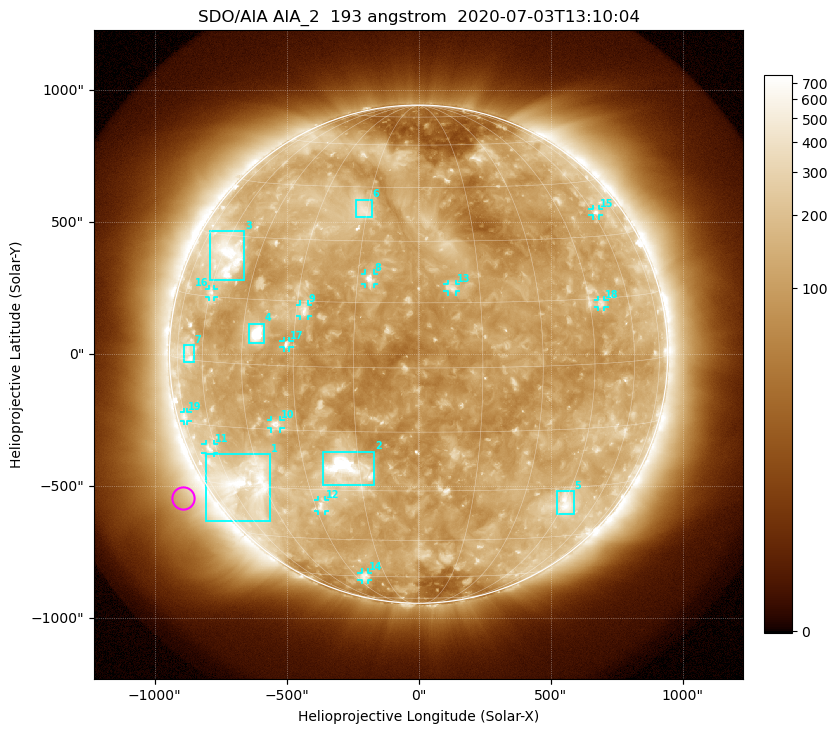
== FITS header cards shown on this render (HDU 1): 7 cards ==
TELESCOP= 'SDO/AIA'
INSTRUME= 'AIA_2'
WAVELNTH=                  193
WAVEUNIT= 'angstrom'
DATE-OBS= '2020-07-03T13:10:04.84'
CTYPE1  = 'HPLN-TAN'
CTYPE2  = 'HPLT-TAN'

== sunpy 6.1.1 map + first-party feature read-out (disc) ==
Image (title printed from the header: SDO/AIA AIA_2  193 angstrom  2020-07-03T13:10:04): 1024 x 1024 px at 2.4 arcsec/px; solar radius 944 arcsec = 393 px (full disc in frame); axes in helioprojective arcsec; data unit not stated in the header (colour bar unlabelled)
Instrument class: DISC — disc imager (sunpy class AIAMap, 193 A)
Bright regions (active regions / flare kernels): reference = the median radial profile (limb darkening/brightening removed); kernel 9 px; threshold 5 sigma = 208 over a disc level ~117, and >= 1.15x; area >= 12 px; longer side >= 9 px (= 22 arcsec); searched inside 0.97 R_sun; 19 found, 19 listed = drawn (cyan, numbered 1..; 12 of them under ~33 arcsec drawn as corner ticks so the feature stays visible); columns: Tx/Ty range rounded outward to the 5 arcsec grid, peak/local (2 s.f.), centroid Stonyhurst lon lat
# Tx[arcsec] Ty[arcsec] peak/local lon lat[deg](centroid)
1 -810..-560 -635..-380 6.3 -52 -29
2 -365..-165 -500..-370 14 -18 -24
3 -790..-660 280..465 6 -58 +25
4 -640..-585 40..115 18 -41 +7
5 525..590 -605..-515 4.8 +46 -35
6 -240..-175 520..585 3.9 -16 +38
7 -890..-850 -30..35 3.4 -67 +1
8 -205..-170 265..305 6.8 -12 +21
9 -450..-420 145..190 4.7 -28 +13
10 -560..-520 -280..-250 5 -36 -14
11 -810..-775 -375..-340 3.7 -63 -21
12 -385..-355 -595..-555 4.1 -28 -35
13 110..145 235..265 4.3 +8 +19
14 -215..-190 -855..-825 3.2 -25 -60
15 660..685 525..550 3.5 +62 +36
16 -795..-775 215..250 3.2 -60 +16
17 -510..-490 25..50 4.3 -32 +5
18 680..705 180..205 3.5 +49 +14
19 -890..-875 -255..-220 2.5 -74 -14
Off-limb structures (1.02-1.3 R_sun): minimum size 162 px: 5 found; the strongest spans PA ~95..145 deg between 1.04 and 1.3 R_sun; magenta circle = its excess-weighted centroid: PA ~120 deg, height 1.11 R_sun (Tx ~-895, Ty ~-545 arcsec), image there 2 x the reference